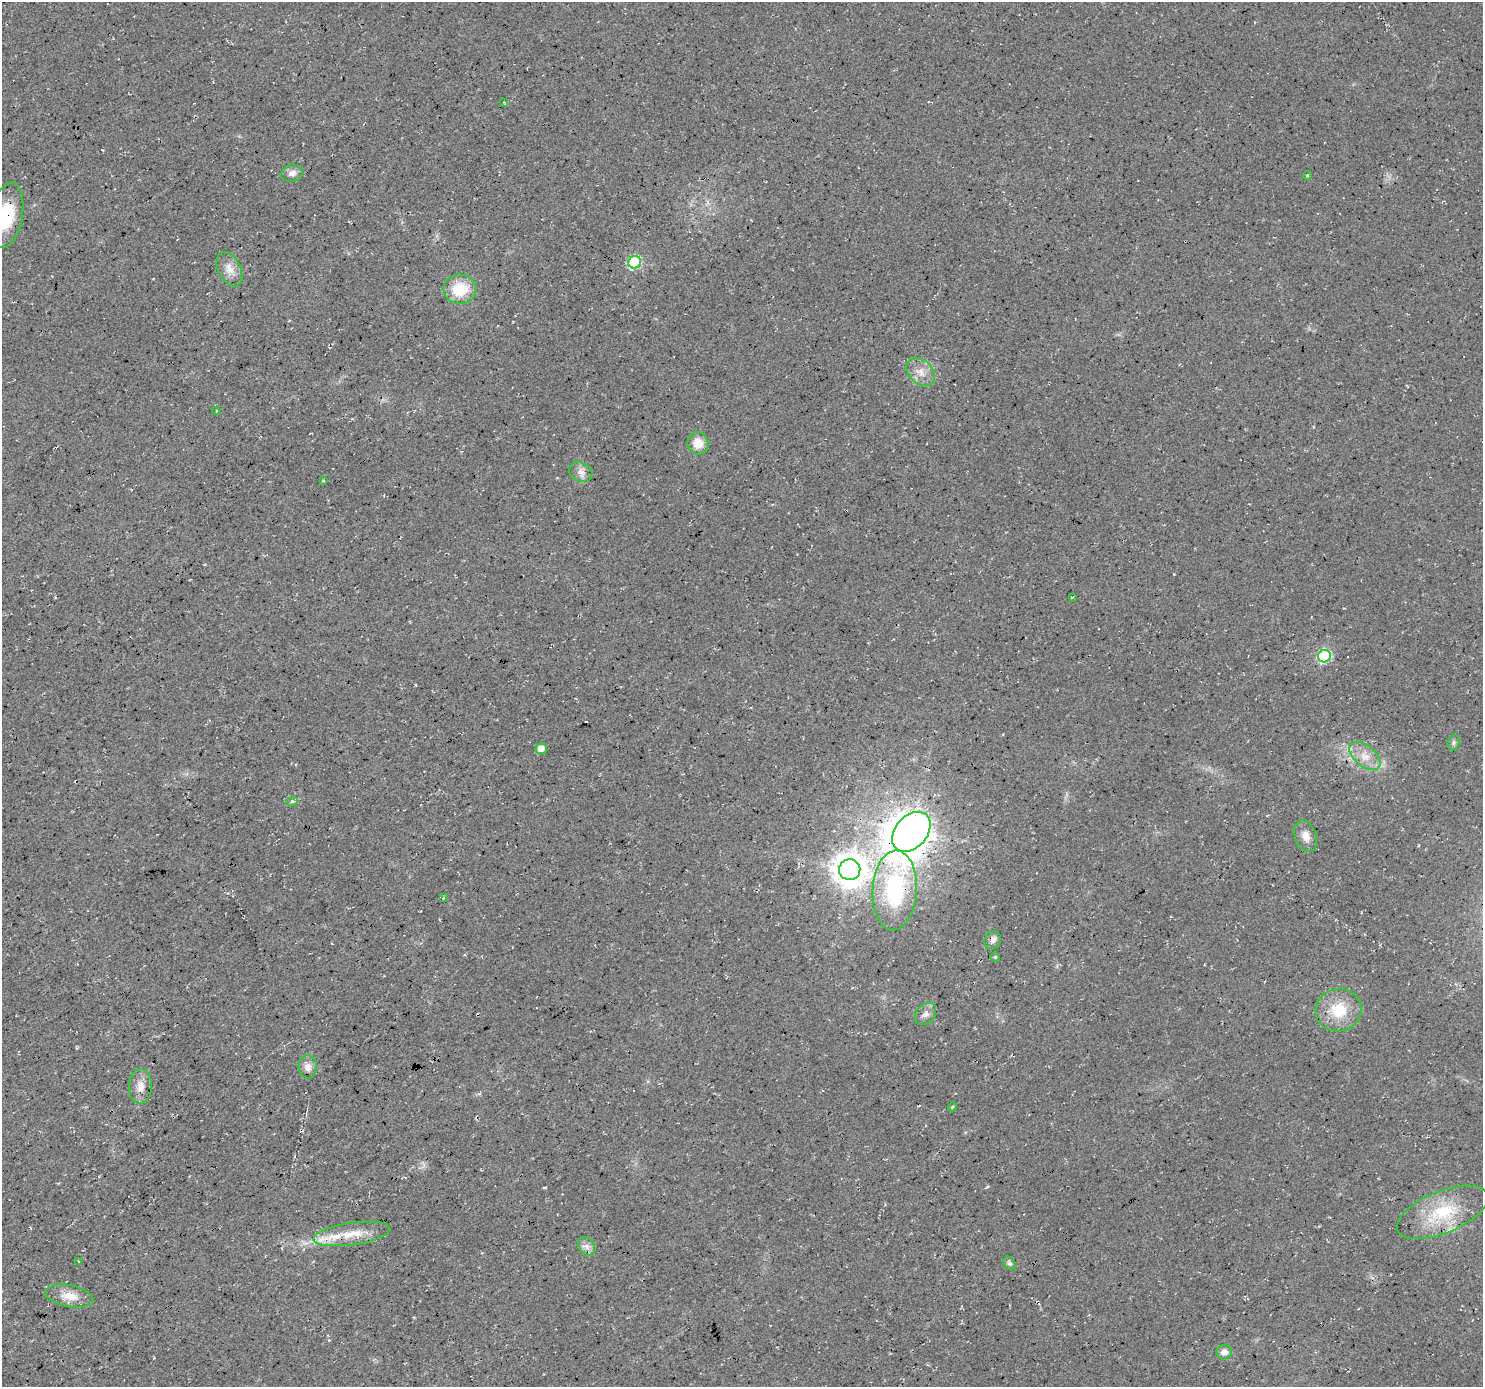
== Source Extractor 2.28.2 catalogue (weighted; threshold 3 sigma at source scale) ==
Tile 7 of 4 x 4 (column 3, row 2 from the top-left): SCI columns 2970-4450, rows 2960-4344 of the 5932 x 5855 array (HDU 1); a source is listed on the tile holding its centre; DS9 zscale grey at full resolution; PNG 1485 x 1389 px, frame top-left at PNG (2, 2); each listed source drawn as its Kron ellipse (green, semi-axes under 4 px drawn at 4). Shown black and unused: <1% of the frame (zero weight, under 3 of 4 exposures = <1% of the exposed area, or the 3 px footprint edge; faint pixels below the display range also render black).
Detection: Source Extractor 2.28.2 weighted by HDU 2 'WHT'; one run over the whole footprint, this tile lists its part. Background 0.0207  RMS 0.0059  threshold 0.0267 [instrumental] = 3 sigma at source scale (4.5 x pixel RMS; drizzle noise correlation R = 1.50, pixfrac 1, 0.0396/0.0396 arcsec/px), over >= 5 px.
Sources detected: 39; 1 cosmic-ray / hot-pixel residue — neither listed nor drawn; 1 inside a brighter listed object's ellipse — not listed separately; the other 37 listed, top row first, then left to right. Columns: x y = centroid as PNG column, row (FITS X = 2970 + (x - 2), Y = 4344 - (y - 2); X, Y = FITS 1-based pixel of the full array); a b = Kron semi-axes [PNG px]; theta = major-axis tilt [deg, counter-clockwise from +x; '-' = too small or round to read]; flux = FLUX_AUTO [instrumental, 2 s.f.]
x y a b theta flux
504 102 4 3 - 0.49
292 173 11 8 15 3.5
1307 175 4 4 - 0.89
6 215 33 16 80 26
634 262 6 6 - 64
229 269 18 11 -64 6.6
460 289 16 14 -3 20
921 372 16 11 -41 7
216 411 4 2 - 0.47
698 443 11 10 - 8.4
581 472 12 9 -26 3.4
323 481 4 3 - 0.63
1072 597 3 2 - 0.69
1324 656 6 6 - 69
1454 742 8 6 73 1.4
541 749 5 5 - 5
1365 756 18 10 -39 8.5
292 801 6 4 2 0.91
911 832 23 16 49 1100
1306 836 16 10 -69 5.5
850 870 10 10 - 970
895 890 40 22 87 60
443 898 4 3 - 0.55
993 940 9 8 - 3.3
995 957 4 4 - 0.89
1339 1010 23 21 15 21
925 1014 12 9 49 3.6
308 1067 11 9 -85 3.7
140 1086 17 11 88 6.3
952 1107 5 3 - 0.73
1443 1212 49 21 22 33
352 1234 39 11 8 16
587 1247 10 7 -58 3
78 1261 3 2 - 0.33
1010 1263 7 5 -55 1.3
69 1296 24 11 -10 9.1
1224 1352 8 7 - 3.8
Overlapping masked pixels (flux is a lower limit): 4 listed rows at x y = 6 215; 911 832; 895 890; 993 940
Isophote crosses this tile's border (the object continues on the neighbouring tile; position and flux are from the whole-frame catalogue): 1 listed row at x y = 6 215